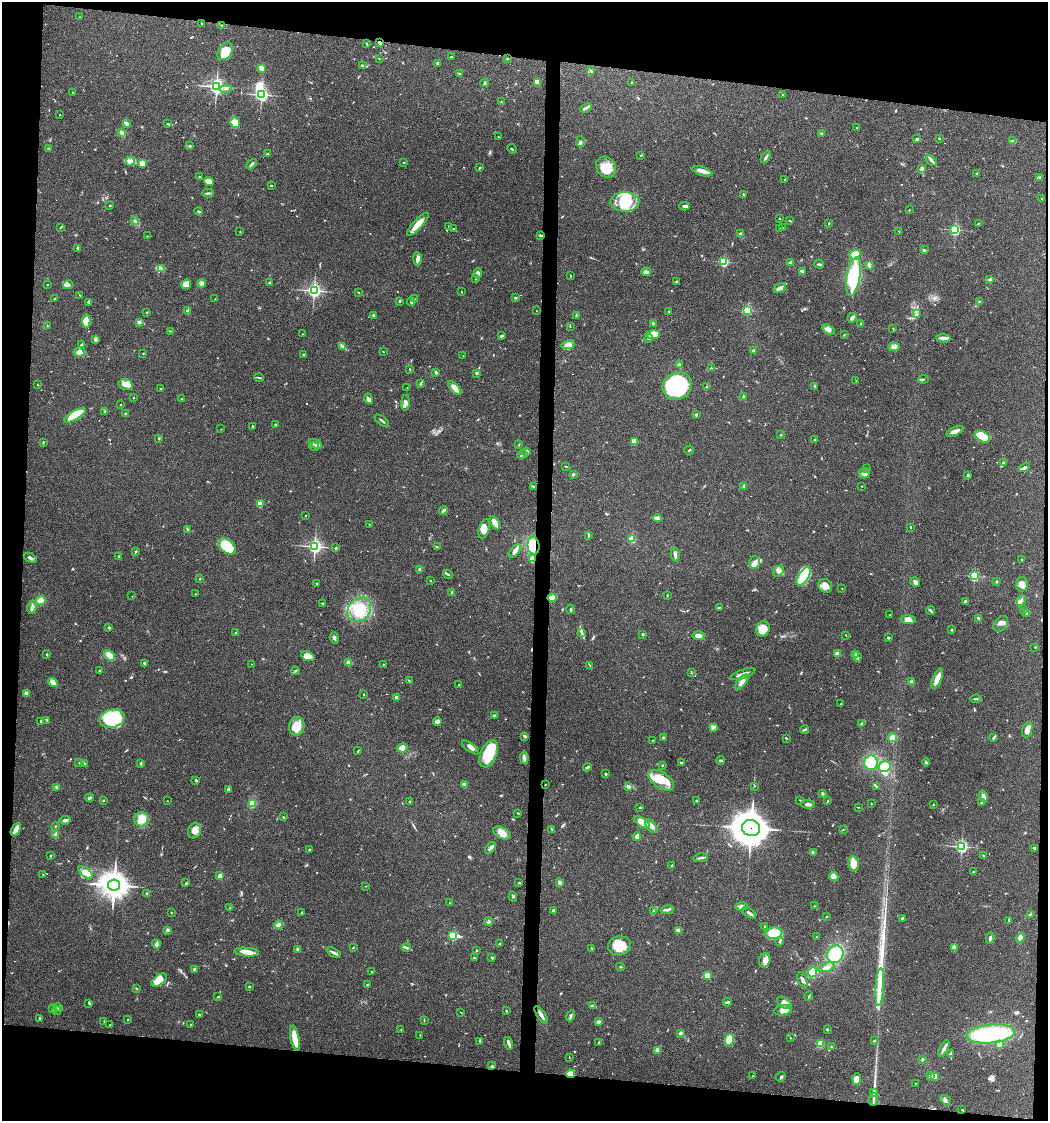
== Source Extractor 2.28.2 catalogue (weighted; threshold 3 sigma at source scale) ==
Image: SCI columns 105-4287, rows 5-4477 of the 4500 x 4479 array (HDU 1 of 3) = the unmasked area's bounding box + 8 px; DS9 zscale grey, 4 x 4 block average (1 PNG px = mean of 4 x 4 image px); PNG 1050 x 1123 px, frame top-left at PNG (2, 2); each listed source drawn as its Kron ellipse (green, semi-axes under 4 px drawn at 4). Shown black and unused: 13% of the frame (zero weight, under 3 of 4 exposures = <1% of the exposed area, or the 3 px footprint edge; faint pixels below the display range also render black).
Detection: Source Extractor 2.28.2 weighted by HDU 2 'WHT'. Background 0.0804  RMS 0.0056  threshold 0.0252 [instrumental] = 3 sigma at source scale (4.5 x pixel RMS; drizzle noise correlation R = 1.50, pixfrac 1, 0.05/0.05 arcsec/px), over >= 5 px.
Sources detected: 757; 2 inside a brighter object's white glare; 4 cosmic-ray / hot-pixel residue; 1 long thin detection or spike segment (spike, bleed or trail) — neither listed nor drawn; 16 coinciding with a brighter row at this scale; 47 inside a brighter listed object's ellipse — not listed separately; of the other 687, all 500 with FLUX_AUTO >= 1.33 (the completeness limit of this list) listed and drawn (187 fainter detections not listed), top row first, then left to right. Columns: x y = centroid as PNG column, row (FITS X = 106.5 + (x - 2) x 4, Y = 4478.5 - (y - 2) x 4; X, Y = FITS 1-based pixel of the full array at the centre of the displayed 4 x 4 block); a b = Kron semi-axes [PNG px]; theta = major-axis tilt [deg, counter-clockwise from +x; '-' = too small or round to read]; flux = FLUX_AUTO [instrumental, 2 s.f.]
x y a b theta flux
80 17 2 2 - 2.6
202 24 2 2 - 2.3
222 25 2 2 - 1.8
367 43 2 2 - 1.9
380 43 3 3 - 7.6
225 51 10 6 54 72
451 57 3 2 - 2.4
379 59 2 2 - 1.4
507 59 3 2 - 2.4
437 63 2 2 - 17
363 65 2 2 - 4.1
261 68 4 2 - 31
590 70 3 2 - 2.9
459 74 3 2 - 2.3
537 82 3 2 - 28
632 82 2 2 - 1.9
484 83 4 2 - 5.4
216 86 3 3 - 1000
226 89 6 2 6 6.3
73 92 2 2 - 1.4
783 94 2 2 - 1.6
261 95 2 2 - 710
501 102 2 2 - 1.6
586 108 6 3 25 7.8
60 115 2 2 - 2.8
126 123 4 2 - 12
235 123 5 5 - 56
168 124 4 2 - 4.4
857 128 2 2 - 2.6
122 132 3 3 - 8.5
822 134 3 2 - 2.3
498 137 2 2 - 2.1
939 138 2 2 - 3.5
917 139 4 3 - 6
1013 141 3 2 - 2
580 142 5 4 - 7
189 145 3 2 - 3.6
49 148 2 2 - 1.3
512 149 5 2 - 3.1
267 154 3 2 - 4.1
641 155 3 2 - 2.2
766 157 6 2 57 6.7
931 160 7 3 -42 9.3
130 161 5 3 - 14
404 162 2 2 - 2.2
142 163 4 3 - 23
252 164 6 2 46 6.5
606 167 11 9 -54 62
480 168 2 2 - 4
922 169 3 3 - 5.6
702 171 10 4 -17 19
977 173 4 2 - 3.9
199 177 2 2 - 2.4
1040 178 2 2 - 2.6
785 179 2 2 - 10
209 181 5 4 - 25
271 185 2 2 - 5.8
208 193 5 2 - 5.6
743 194 2 2 - 5.9
1042 198 2 2 - 1.9
625 202 14 9 0 91
110 206 2 2 - 2
684 206 5 3 - 6.5
909 210 2 2 - 3
199 211 4 2 - 5.2
779 219 2 2 - 1.8
789 220 2 2 - 1.5
135 221 4 2 - 4.1
829 223 2 2 - 3.1
418 224 15 4 47 41
978 224 2 2 - 2.4
61 227 2 2 - 1.5
449 227 3 2 - 2.4
783 228 2 2 - 1.7
453 229 2 2 - 2.2
779 229 2 2 - 1.8
955 230 2 2 - 480
899 231 2 2 - 1.9
240 232 3 2 - 1.6
740 234 2 2 - 36
540 235 3 2 - 5.7
147 236 2 2 - 1.4
78 249 3 2 - 4.5
924 250 3 2 - 2.8
855 255 5 5 - 28
417 259 6 4 -89 10
724 261 2 2 - 350
790 263 3 2 - 10
819 264 5 2 - 7.8
869 266 4 3 - 5
162 269 4 2 - 3.9
646 272 5 3 - 10
802 272 2 2 - 2.4
478 273 5 4 - 8.7
570 275 3 2 - 2
853 277 20 7 81 210
476 279 2 2 - 2.2
990 279 3 2 - 9.4
676 282 3 3 - 4.4
202 283 4 4 - 8.4
269 283 2 2 - 2.2
47 284 2 2 - 1.5
186 284 5 4 - 29
68 285 5 3 - 7.5
780 288 6 3 29 14
314 290 3 2 - 1000
358 292 3 2 - 1.9
462 292 2 2 - 1.5
80 295 2 2 - 1.5
414 298 2 2 - 1.8
515 298 3 2 - 3.5
54 299 3 2 - 2
215 299 2 2 - 1.8
399 301 3 2 - 3.5
979 301 2 2 - 2
89 302 3 2 - 2.7
411 302 4 2 - 4
748 310 2 2 - 290
187 311 4 2 - 2.7
536 311 2 2 - 1.5
147 312 2 2 - 2.1
669 312 3 2 - 3.1
916 313 3 2 - 2.3
374 315 4 2 - 4.3
576 315 3 2 - 3.1
852 318 5 2 - 9
86 321 6 4 -88 42
139 322 3 3 - 6.8
653 324 3 2 - 3.8
861 324 2 2 - 1.7
47 326 2 2 - 1.7
570 327 2 2 - 1.8
893 328 2 2 - 1.7
828 329 7 4 -33 15
171 331 2 2 - 2.2
303 334 2 2 - 1.4
653 335 6 3 4 32
844 335 2 2 - 1.4
501 336 3 2 - 6
649 338 4 3 - 6.9
943 338 7 2 -4 16
96 339 4 3 - 6.3
81 345 3 2 - 6.7
568 345 7 4 13 16
343 347 3 3 - 4.9
894 347 6 3 5 11
383 351 2 2 - 2.1
754 351 2 2 - 23
79 352 6 4 6 19
143 353 2 2 - 1.7
303 354 3 2 - 2.5
463 356 2 2 - 1.4
679 365 2 2 - 34
711 368 2 2 - 1.5
410 370 3 2 - 1.3
436 373 4 2 - 3.4
476 373 2 2 - 7.6
259 378 5 2 - 3.6
923 379 5 2 - 3.5
856 381 2 2 - 1.7
420 384 2 2 - 2.1
37 385 2 2 - 1.3
126 385 7 5 -14 20
677 386 15 13 35 310
707 386 2 2 - 1.8
815 386 2 2 - 5.3
407 387 2 2 - 1.4
455 388 9 3 -48 27
161 389 3 2 - 3.3
743 396 4 2 - 4.9
133 398 2 2 - 1.6
182 399 2 2 - 1.4
369 399 5 4 - 11
405 403 8 4 88 12
120 405 2 2 - 1.6
105 412 4 2 - 3.3
126 414 3 3 - 5
696 414 2 2 - 18
75 415 12 4 30 140
382 421 8 2 -38 5
275 425 2 2 - 5.2
253 427 2 2 - 2.4
221 429 2 2 - 1.3
955 431 9 3 22 24
780 435 2 2 - 1.7
982 437 8 5 -28 140
159 439 2 2 - 1.7
814 440 2 2 - 1.5
43 442 3 2 - 2.3
634 442 4 3 - 28
316 444 6 3 -28 24
519 445 3 2 - 2.1
314 446 5 2 - 5.5
689 450 5 2 - 3.4
527 451 3 3 - 5.6
522 455 5 2 - 3.9
1003 463 3 2 - 3.6
566 466 3 2 - 1.9
1024 468 6 2 27 8.4
867 469 2 2 - 2.4
864 473 5 5 - 11
573 474 3 2 - 7.1
968 475 3 2 - 3.9
533 486 4 2 - 3.3
744 486 2 2 - 2.9
862 486 2 2 - 1.6
260 504 2 2 - 96
443 510 5 2 - 5.5
306 516 2 2 - 2.6
658 518 4 2 - 22
495 523 7 4 -58 28
369 525 2 2 - 1.6
911 527 2 2 - 2.5
187 529 3 2 - 2.9
484 529 10 5 73 25
588 535 3 2 - 3.5
632 539 2 2 - 140
227 546 10 6 -41 120
315 546 3 3 - 870
534 546 9 6 -84 75
437 547 2 2 - 1.6
336 548 3 2 - 3.1
136 551 3 2 - 2.5
515 551 8 4 47 15
675 555 7 2 -78 14
119 556 2 2 - 5.1
30 558 7 2 -30 7.8
532 559 3 3 - 25
1022 559 2 2 - 1.7
754 562 6 5 - 16
420 570 3 2 - 9.1
779 571 6 4 48 11
448 574 5 2 - 4.8
804 576 10 5 56 170
974 576 2 2 - 400
200 579 3 2 - 2.2
430 581 2 2 - 2.2
997 581 2 2 - 13
915 582 5 4 - 11
317 584 2 2 - 2.9
1022 584 7 6 - 17
825 586 7 6 - 23
842 588 2 2 - 1.4
452 593 4 2 - 3.8
195 594 2 2 - 1.5
667 595 2 2 - 2.2
132 596 2 2 - 1.7
552 598 4 3 - 32
1021 600 5 2 - 7.2
41 601 5 4 - 22
965 601 2 2 - 21
322 604 3 2 - 1.6
32 607 7 2 77 7.9
719 608 3 2 - 2.4
570 609 4 2 - 3.7
359 610 13 10 50 83
1023 610 2 2 - 1.7
930 611 4 2 - 7.2
1027 613 2 2 - 22
890 615 2 2 - 2.5
979 619 4 3 - 7.6
908 620 7 4 -3 19
1001 624 8 6 49 14
109 628 2 2 - 3.7
763 629 8 6 63 48
951 630 2 2 - 2.3
582 632 4 2 - 5.6
236 633 4 2 - 3.8
643 634 3 2 - 3.5
846 635 3 2 - 1.4
699 636 6 3 -2 22
334 638 6 2 -72 7
888 638 3 2 - 5
1035 647 2 2 - 2.3
837 654 2 2 - 67
856 654 3 2 - 8.4
47 655 2 2 - 2.7
109 655 6 3 -39 37
308 656 7 4 -21 34
857 657 5 2 - 6.8
145 663 2 2 - 22
349 663 3 3 - 13
251 664 2 2 - 1.6
383 664 2 2 - 2.6
590 665 3 2 - 2.3
100 671 2 2 - 1.8
295 671 4 2 - 4.2
691 673 2 2 - 1.7
743 674 13 2 20 17
937 679 11 3 66 43
409 681 4 2 - 3.2
742 682 9 3 50 17
911 682 2 2 - 44
53 683 5 3 - 17
458 685 3 2 - 2.1
27 693 4 3 - 6.5
364 695 3 2 - 1.8
396 697 2 2 - 30
976 699 6 2 2 4
841 704 2 2 - 2
494 716 2 2 - 5
112 719 13 9 14 190
47 720 3 2 - 3.2
41 721 4 2 - 5.8
437 721 4 3 - 13
861 724 4 2 - 3.9
297 726 9 7 78 53
713 727 3 2 - 4.9
805 730 4 2 - 4.5
1027 730 8 5 71 24
524 736 3 3 - 5.5
663 738 3 2 - 3.5
786 738 3 2 - 2.1
892 738 4 4 - 36
993 738 3 2 - 5
653 740 2 2 - 1.4
470 747 10 3 -36 15
402 748 5 4 - 21
358 751 2 2 - 2.1
489 754 14 8 66 120
524 758 6 4 -83 8.6
721 760 4 2 - 4
926 762 4 2 - 4.8
79 763 2 2 - 1.6
681 763 3 2 - 3.3
871 763 7 6 - 63
85 764 3 2 - 2.3
141 764 3 2 - 3.3
662 765 2 2 - 2.7
885 766 6 5 - 52
587 767 4 2 - 5
606 774 3 2 - 4.5
196 780 3 2 - 4.2
661 780 14 8 -34 57
545 784 2 2 - 1.6
464 785 2 2 - 55
755 786 2 2 - 1.4
876 786 3 2 - 2.6
57 787 4 2 - 3.5
629 787 3 2 - 12
228 789 3 3 - 6.4
822 794 2 2 - 18
983 796 6 3 -68 13
90 798 4 2 - 7.5
104 800 2 2 - 2.3
696 800 2 2 - 2
800 800 2 2 - 2
828 800 3 2 - 2
167 801 2 2 - 1.5
410 802 3 2 - 2.6
982 802 2 2 - 5.3
252 803 4 3 - 33
808 804 6 2 -1 11
871 804 2 2 - 2
933 804 2 2 - 2
640 807 2 2 - 8
858 807 2 2 - 1.4
518 813 3 2 - 1.4
283 817 2 2 - 2.9
142 819 7 7 - 46
65 820 5 3 - 9.5
642 822 9 4 -34 40
55 826 2 2 - 2.2
651 826 8 3 -49 20
751 828 9 8 - 6500
16 829 7 3 63 19
552 829 2 2 - 3.2
843 830 2 2 - 1.5
194 831 8 6 73 23
502 833 9 5 -27 27
56 834 3 2 - 20
637 836 4 3 - 14
962 846 3 2 - 550
490 848 7 2 47 11
1034 848 4 2 - 4.6
310 850 2 2 - 4
813 853 2 2 - 1.6
983 855 2 2 - 1.6
50 856 3 2 - 2.5
700 858 7 2 7 8.4
854 863 7 5 -81 50
672 865 2 2 - 2.1
86 872 8 4 -39 30
974 872 3 2 - 5
43 874 2 2 - 1.6
220 876 2 2 - 70
834 876 5 3 - 24
186 883 2 2 - 1.9
519 883 3 2 - 2.5
560 883 3 3 - 9.7
114 885 6 5 - 3900
366 886 2 2 - 1.4
147 894 2 2 - 8.1
513 897 5 3 - 5.6
450 903 3 2 - 1.6
741 906 6 4 9 13
814 906 3 2 - 1.6
229 908 2 2 - 1.8
553 910 3 2 - 4.4
654 910 3 2 - 3.4
667 910 7 2 10 9.2
302 912 2 2 - 1.6
171 913 2 2 - 2.1
749 913 7 2 -33 10
1031 914 4 2 - 8.3
827 916 2 2 - 1.6
903 918 3 3 - 4
1009 920 3 2 - 2.3
488 921 4 3 - 7
278 925 4 3 - 8.5
765 926 3 2 - 3.3
167 930 3 2 - 4.7
678 930 4 3 - 8.4
774 933 8 5 3 140
453 936 2 2 - 300
816 937 2 2 - 1.4
990 938 5 2 - 7.1
1020 938 4 2 - 34
779 941 3 2 - 2.5
499 943 2 2 - 2.8
156 944 4 3 - 8.1
619 946 11 9 11 62
353 947 3 2 - 2
406 947 4 2 - 5.9
954 947 3 2 - 8
297 949 3 2 - 2.9
592 949 2 2 - 2.2
476 950 3 2 - 2.5
247 952 12 4 -5 31
334 953 7 2 -27 11
835 954 9 8 - 110
474 958 2 2 - 2.5
492 958 2 2 - 5.9
765 960 7 5 73 20
621 967 4 2 - 2.3
826 967 8 3 18 16
195 969 3 2 - 7.8
371 971 2 2 - 2.1
812 972 5 4 - 80
707 976 2 2 - 110
159 980 9 5 35 47
802 980 8 2 -69 7.8
367 985 2 2 - 4.6
249 987 3 2 - 2.4
880 987 19 3 86 45
136 988 2 2 - 3.4
809 996 5 2 - 2.8
218 997 2 2 - 2.5
727 1002 4 2 - 5.6
89 1003 3 2 - 4.4
784 1003 8 5 -35 14
593 1006 3 2 - 2.8
58 1008 5 3 - 6.6
53 1009 2 2 - 1.8
57 1010 4 2 - 3.6
783 1010 9 5 8 18
506 1011 2 2 - 3.2
461 1012 3 2 - 1.5
199 1014 3 2 - 2.7
541 1015 10 3 -57 16
571 1016 6 2 68 7.3
40 1018 3 2 - 4.6
128 1019 2 2 - 1.8
424 1020 3 2 - 2
104 1021 2 2 - 1.4
598 1021 4 3 - 6.8
110 1024 3 2 - 2.2
191 1024 2 2 - 1.5
827 1029 2 2 - 4.6
401 1030 2 2 - 1.6
680 1033 2 2 - 28
991 1034 24 9 6 290
420 1035 2 2 - 3.5
790 1037 2 2 - 1.4
295 1038 13 3 -79 60
729 1040 6 4 76 73
480 1041 3 2 - 3.1
874 1041 3 2 - 2.6
599 1042 3 2 - 2.1
509 1043 6 2 -73 11
820 1043 3 3 - 31
999 1044 2 2 - 83
832 1047 2 2 - 2.2
944 1049 9 3 61 9.6
658 1050 4 3 - 13
950 1054 2 2 - 3
569 1057 2 2 - 1.4
922 1059 2 2 - 7.3
492 1066 2 2 - 2.8
571 1074 4 3 - 29
753 1076 2 2 - 1.5
931 1076 2 2 - 61
934 1076 2 2 - 130
781 1077 5 2 - 4.6
857 1079 6 4 86 18
915 1083 2 2 - 1.6
874 1092 3 2 - 3.6
873 1099 6 2 84 7.7
946 1100 6 3 -36 8.7
962 1110 2 2 - 2.5
Overlapping masked pixels (flux is a lower limit): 6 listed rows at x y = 380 43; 534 546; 532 559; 552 598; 751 828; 571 1074
Diffuse or blended objects may show on this block-average render without a row.